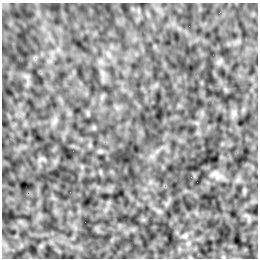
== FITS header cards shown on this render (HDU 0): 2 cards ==
NAXIS1  =                  256 /Number of positions along axis 1
NAXIS2  =                  256 /Number of positions along axis 2

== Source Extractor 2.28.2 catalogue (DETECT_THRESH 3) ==
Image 256 x 256 px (HDU 0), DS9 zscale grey, 1 PNG px = 1 image px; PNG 260 x 260 px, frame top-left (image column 1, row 256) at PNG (2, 3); no overlay
Background -2.07e-04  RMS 0.0023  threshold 0.00679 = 3 sigma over >= 5 px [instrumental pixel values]
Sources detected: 4; all 4 listed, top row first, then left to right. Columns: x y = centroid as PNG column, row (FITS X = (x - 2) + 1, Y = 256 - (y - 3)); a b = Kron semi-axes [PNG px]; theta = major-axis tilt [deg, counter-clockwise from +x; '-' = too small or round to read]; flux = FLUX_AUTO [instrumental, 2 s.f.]
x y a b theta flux
108 54 9 4 -71 0.36
100 151 7 4 -18 0.24
217 175 15 8 -51 0.81
185 236 9 6 44 0.44